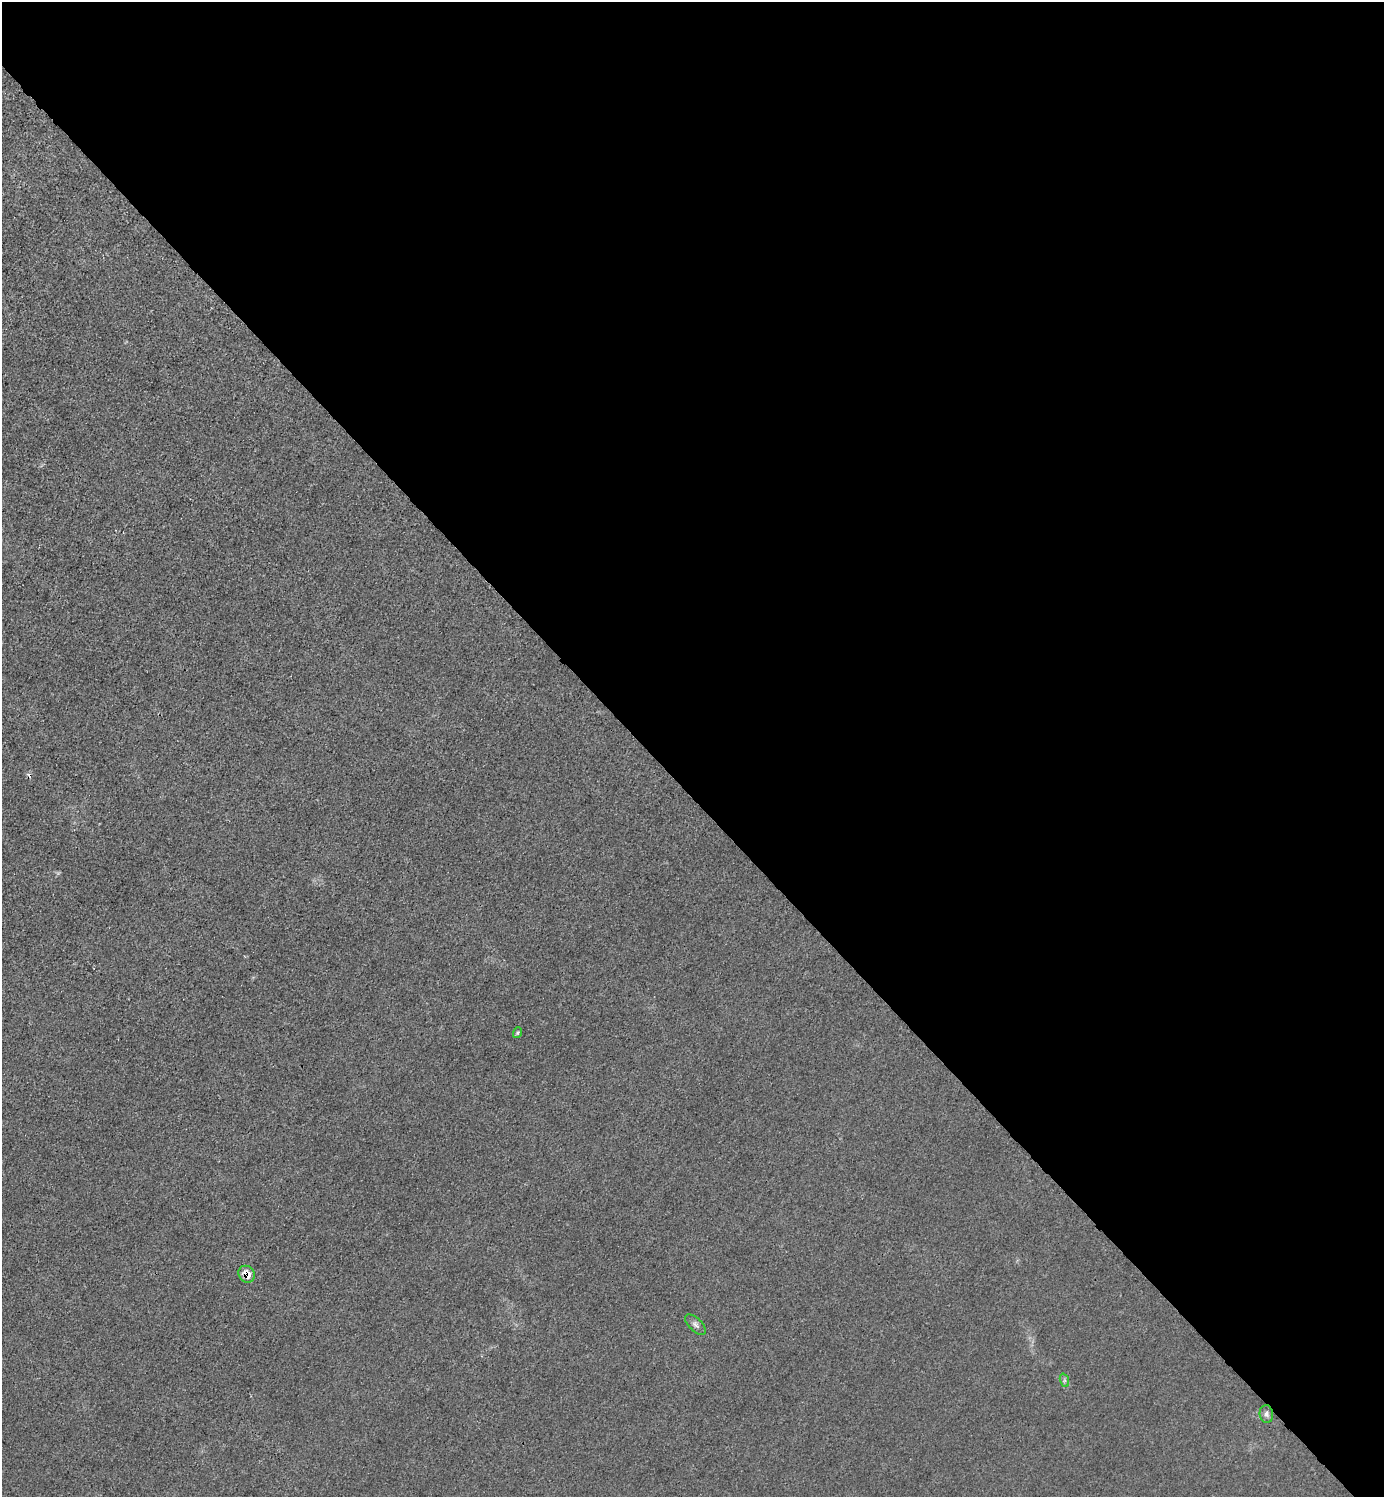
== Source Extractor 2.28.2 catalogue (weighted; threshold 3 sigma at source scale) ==
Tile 8 of 4 x 4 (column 4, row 2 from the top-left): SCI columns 4446-5827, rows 2993-4487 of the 5985 x 5985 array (HDU 1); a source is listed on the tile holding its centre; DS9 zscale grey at full resolution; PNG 1386 x 1499 px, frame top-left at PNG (2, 2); each listed source drawn as its Kron ellipse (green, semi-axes under 4 px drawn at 4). Shown black and unused: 53% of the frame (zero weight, under 3 of 4 exposures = <1% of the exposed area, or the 3 px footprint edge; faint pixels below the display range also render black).
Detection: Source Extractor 2.28.2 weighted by HDU 2 'WHT'; one run over the whole footprint, this tile lists its part. Background 0.0213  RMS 0.0062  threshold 0.0279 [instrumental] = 3 sigma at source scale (4.5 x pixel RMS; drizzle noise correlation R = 1.50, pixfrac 1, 0.05/0.05 arcsec/px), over >= 5 px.
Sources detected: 6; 1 cosmic-ray / hot-pixel residue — neither listed nor drawn; the other 5 listed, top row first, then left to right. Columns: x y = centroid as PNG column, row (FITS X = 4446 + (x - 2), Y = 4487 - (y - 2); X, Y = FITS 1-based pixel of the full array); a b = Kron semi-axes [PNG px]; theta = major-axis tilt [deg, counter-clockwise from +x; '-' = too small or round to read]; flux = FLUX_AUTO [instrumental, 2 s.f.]
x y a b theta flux
517 1033 5 3 - 0.81
247 1274 9 8 - 7.8
695 1325 13 6 -45 2.5
1064 1380 7 4 -72 1.3
1266 1414 9 7 -83 2.1
Overlapping masked pixels (flux is a lower limit): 1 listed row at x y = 247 1274